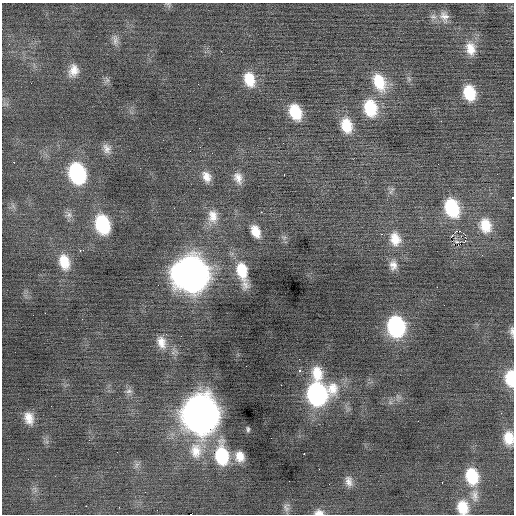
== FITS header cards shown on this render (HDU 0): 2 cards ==
NAXIS1  =                  512 / Axis length
NAXIS2  =                  512 / Axis length

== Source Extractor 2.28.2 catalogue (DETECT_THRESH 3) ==
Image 512 x 512 px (HDU 0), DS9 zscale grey, 1 PNG px = 1 image px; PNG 516 x 516 px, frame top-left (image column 1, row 512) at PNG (2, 3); no overlay
Background -0.0444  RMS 0.84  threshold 2.52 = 3 sigma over >= 5 px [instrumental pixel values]
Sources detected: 80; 1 with non-positive FLUX_AUTO (blend fragments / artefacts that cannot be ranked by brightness) is not listed; the other 79 listed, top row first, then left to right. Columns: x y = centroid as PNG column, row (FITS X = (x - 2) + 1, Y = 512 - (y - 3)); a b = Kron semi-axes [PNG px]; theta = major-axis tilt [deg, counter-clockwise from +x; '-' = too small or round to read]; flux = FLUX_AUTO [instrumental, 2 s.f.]
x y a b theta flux
168 5 8 4 -44 110
444 16 15 12 -63 490
433 17 10 6 -13 210
115 40 16 7 -87 310
470 49 18 12 -77 840
73 70 15 11 73 630
249 79 18 12 -73 1300
409 79 7 4 -56 120
379 82 25 15 -67 1800
469 93 14 11 -75 1700
370 108 19 14 -76 2200
295 112 16 11 -68 1800
441 121 2 2 - 100
513 121 2 2 - 90
346 125 17 12 -73 1400
107 149 13 10 -68 370
14 162 2 2 - 630
77 173 18 13 -73 5900
284 174 3 2 - 69
206 177 14 10 -64 530
238 178 15 10 -71 480
391 191 12 3 50 140
512 197 3 2 - 180
452 208 17 12 -68 2900
261 212 2 2 - 410
69 215 9 8 - 250
213 216 19 14 -83 820
102 224 18 13 -74 3400
485 225 18 14 -75 1200
256 231 14 9 -64 780
456 231 3 2 - 290
460 231 2 2 - 300
381 234 3 3 - 53
465 235 3 2 - 440
395 239 18 14 -77 980
465 241 4 4 - 110
457 242 5 2 - 78
458 245 2 2 - 46
81 250 6 3 1 380
64 262 19 12 -75 1200
393 265 13 10 -88 440
242 271 22 13 -77 1700
191 274 20 19 - 58000
245 285 13 10 -79 360
437 287 2 2 - 260
45 313 2 2 - 190
82 319 2 2 - 29
396 326 17 14 -81 6500
512 331 13 6 90 220
161 342 18 12 -71 680
246 366 2 2 - 36
300 371 3 3 - 440
317 373 19 14 -85 1200
510 378 17 9 -88 1700
281 385 2 2 - 220
332 389 21 16 85 1300
129 391 10 6 10 190
317 394 18 15 -82 9800
501 413 2 2 - 120
200 414 20 17 -84 83000
29 418 13 9 -75 660
248 429 7 5 -78 110
509 438 15 11 -86 960
196 451 24 18 -87 1500
304 454 3 2 - 270
222 455 24 14 -84 3200
240 456 13 11 -74 680
28 459 2 2 - 35
137 465 8 5 46 160
319 469 2 2 - 24
472 476 18 13 -79 2000
349 481 14 9 -77 370
442 482 3 2 - 120
475 496 18 9 -85 500
119 507 3 2 - 57
286 507 11 8 -75 210
463 507 16 13 -77 1200
319 512 12 7 0 320
191 514 2 2 - 840
At the frame edge (FLAGS 8, measured only in part): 8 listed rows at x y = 513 121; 512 197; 512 331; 510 378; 509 438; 463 507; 319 512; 191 514
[1 non-positive-flux detection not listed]